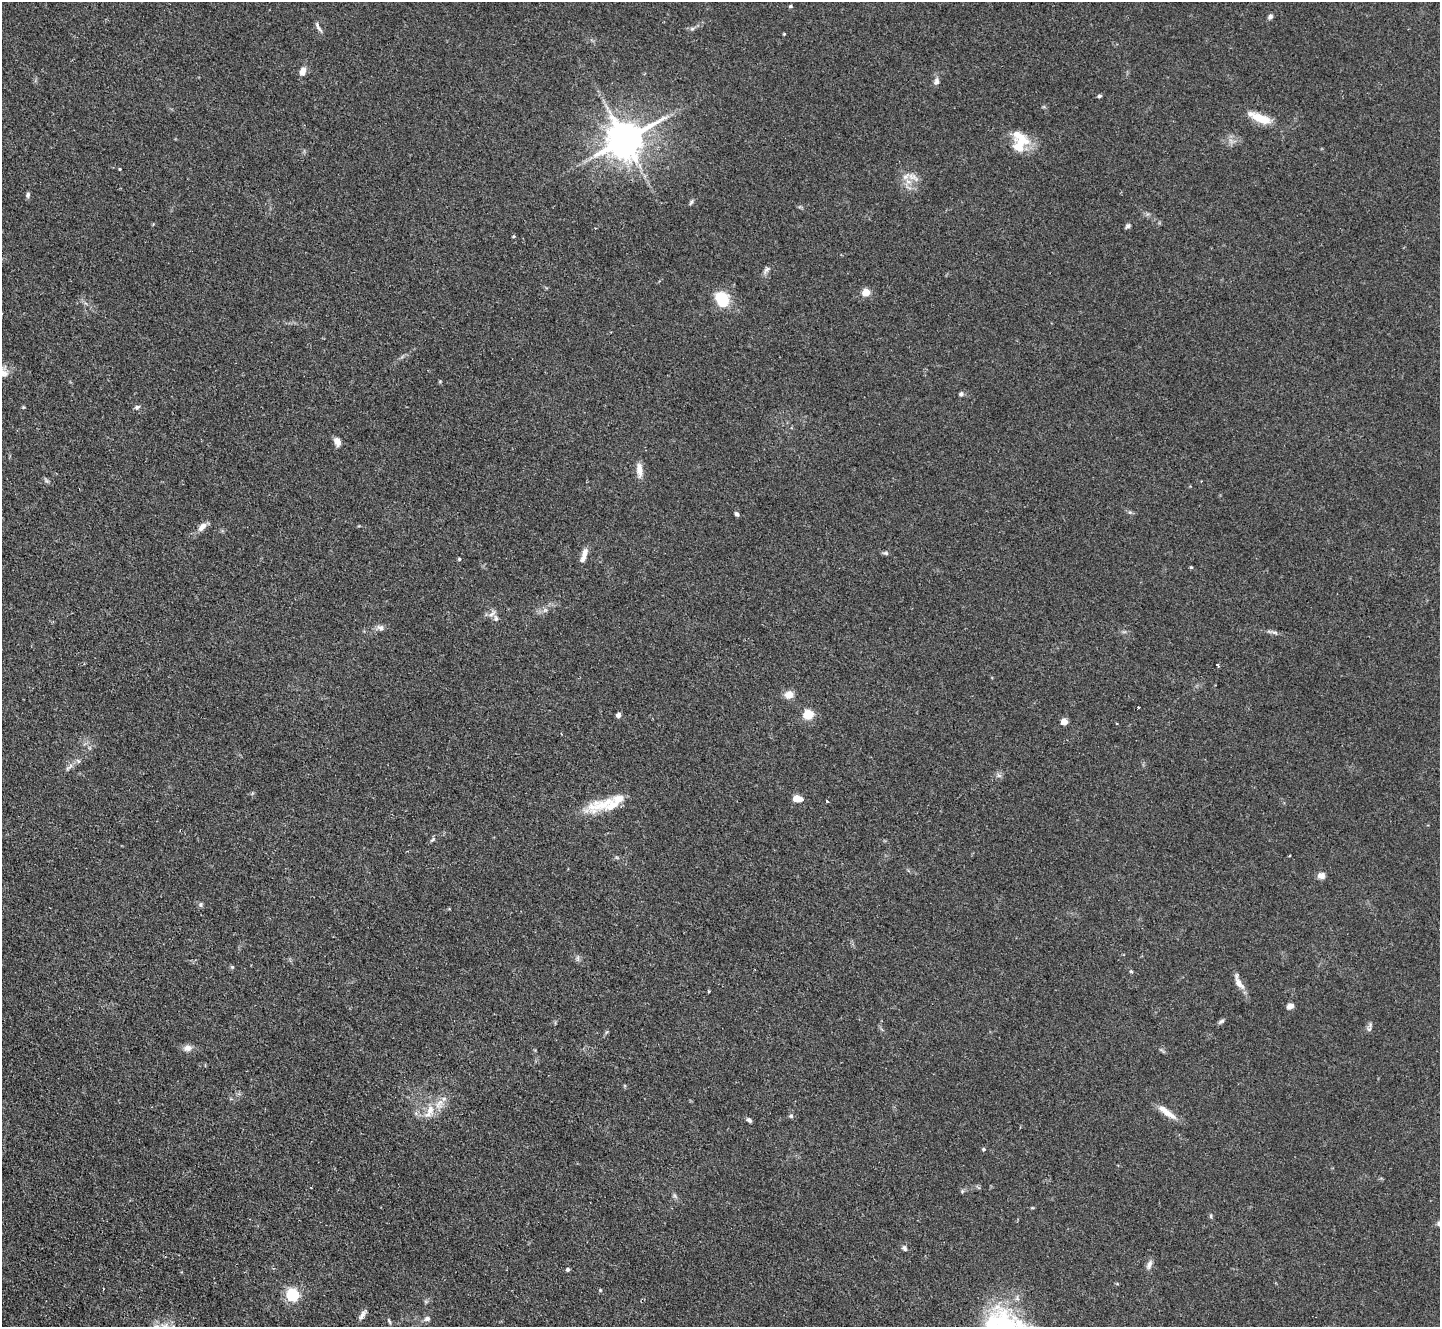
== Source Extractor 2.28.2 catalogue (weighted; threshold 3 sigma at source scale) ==
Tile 7 of 4 x 4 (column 3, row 2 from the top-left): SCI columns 2875-4312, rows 2943-4267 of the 5755 x 5746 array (HDU 1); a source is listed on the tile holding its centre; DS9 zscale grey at full resolution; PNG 1442 x 1329 px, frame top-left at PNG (2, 2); no overlay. Shown black and unused: <1% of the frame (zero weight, under 2 of 3 exposures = <1% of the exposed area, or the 3 px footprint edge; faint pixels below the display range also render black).
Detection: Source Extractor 2.28.2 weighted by HDU 2 'WHT'; one run over the whole footprint, this tile lists its part. Background 0.105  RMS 0.0057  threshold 0.0256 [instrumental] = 3 sigma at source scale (4.5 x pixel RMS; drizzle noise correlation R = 1.50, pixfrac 1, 0.05/0.05 arcsec/px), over >= 5 px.
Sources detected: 80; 1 cosmic-ray / hot-pixel residue — not listed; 4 inside a brighter listed object's ellipse — not listed separately; the other 75 listed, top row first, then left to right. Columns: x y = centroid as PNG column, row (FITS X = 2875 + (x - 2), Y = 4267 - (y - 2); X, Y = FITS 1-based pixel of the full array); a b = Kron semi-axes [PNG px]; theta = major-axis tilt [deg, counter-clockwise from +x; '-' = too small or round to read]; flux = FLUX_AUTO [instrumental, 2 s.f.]
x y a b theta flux
790 6 5 4 - 0.76
1270 17 7 5 62 1.7
318 27 16 5 -61 2
692 29 7 4 1 1.1
784 34 3 3 - 0.5
302 72 8 6 74 4.9
936 81 10 7 69 2.2
1099 96 5 4 - 0.97
1260 118 31 10 -22 12
625 140 11 10 - 1700
1020 143 26 16 58 15
120 169 3 3 - 0.54
912 176 16 8 -18 5.1
28 195 7 5 81 1.3
691 202 8 4 60 1
1128 226 7 5 41 1.3
766 270 13 6 56 2
866 292 5 5 - 18
722 299 17 14 -56 18
440 381 5 3 - 0.52
961 394 6 5 - 1.4
23 407 4 4 - 0.56
137 407 7 5 18 1.3
337 441 9 6 -64 4.2
639 470 20 8 -84 5.1
737 514 5 4 - 1.4
202 527 12 7 46 4
886 553 7 5 -20 1.1
584 556 20 6 72 4.2
459 559 4 4 - 0.67
1191 567 4 4 - 0.66
496 618 9 7 -84 2.2
380 628 10 7 -27 2.2
1274 632 11 3 -15 1.5
1217 665 3 3 - 3.5
789 695 11 9 22 4.3
1138 707 3 3 - 0.99
618 715 6 5 - 1.9
808 715 5 5 - 40
1064 722 5 4 - 11
69 767 17 4 44 2.5
797 798 7 5 -13 13
827 801 4 2 - 0.49
601 805 51 14 20 20
432 840 8 4 35 1.1
1289 856 3 2 - 0.74
1321 876 8 7 - 3.2
200 904 7 6 - 1.2
578 958 11 4 86 1.2
232 967 5 5 - 0.71
1131 971 4 4 - 0.68
1239 983 21 7 -55 4.9
1290 1006 7 6 - 3.1
1221 1021 9 4 34 1.3
1369 1029 8 6 63 1.6
606 1032 6 4 69 0.78
188 1048 13 8 12 3.3
430 1110 15 10 69 6.8
1167 1112 28 7 -36 7.2
791 1116 6 6 - 1.1
749 1120 6 4 -44 1.4
984 1149 5 4 - 0.93
962 1191 5 5 - 0.77
675 1196 8 4 -53 1.2
1211 1216 6 4 -89 0.78
904 1248 8 6 -57 1.5
1149 1265 14 6 69 2.5
568 1269 4 4 - 1.4
103 1289 3 2 - 0.51
600 1290 5 4 - 0.65
292 1295 6 6 - 90
362 1315 16 5 60 2.4
427 1319 9 7 14 2
389 1321 8 4 -55 0.9
991 1325 32 16 -84 28
Isophote crosses this tile's border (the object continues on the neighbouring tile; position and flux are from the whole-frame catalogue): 1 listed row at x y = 991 1325